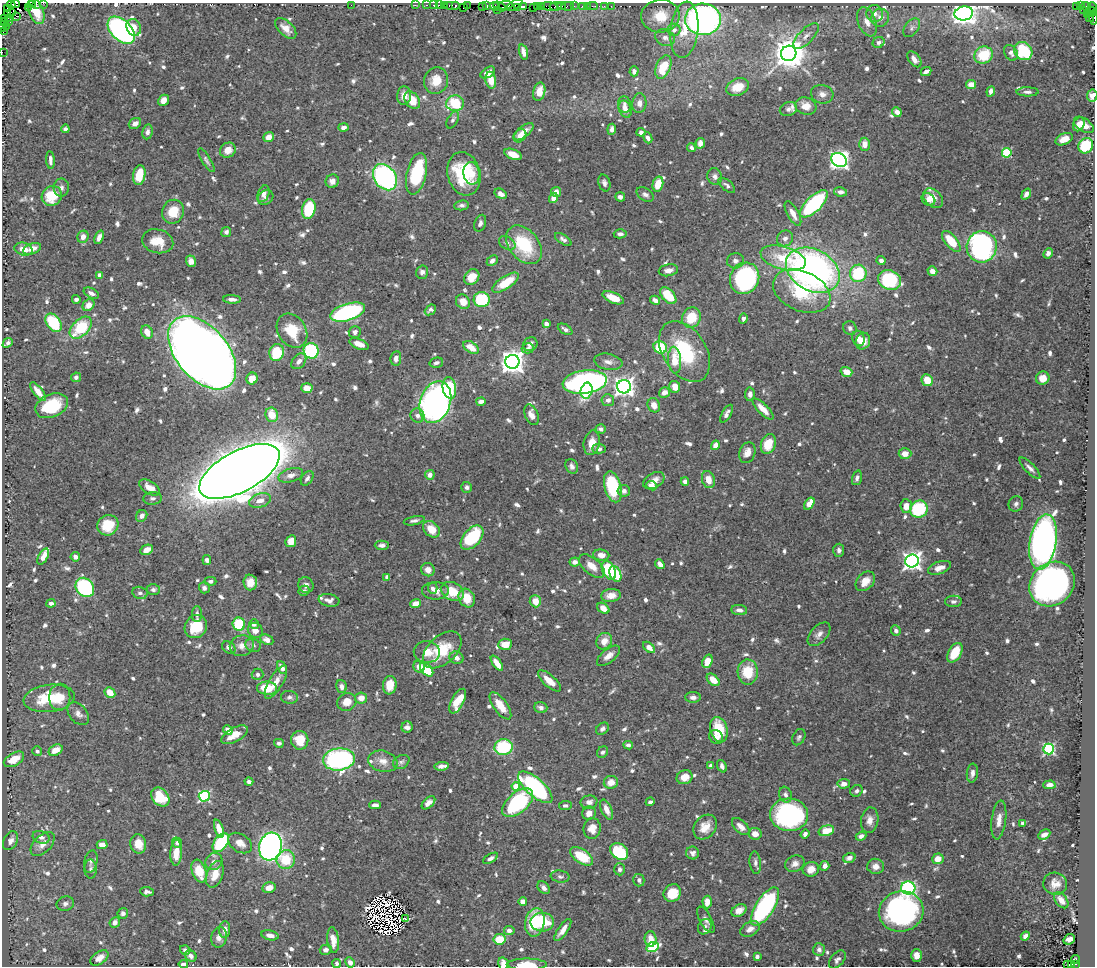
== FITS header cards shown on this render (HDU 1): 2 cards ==
NAXIS1  =                 1093
NAXIS2  =                  964

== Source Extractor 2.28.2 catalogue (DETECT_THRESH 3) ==
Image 1093 x 964 px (HDU 1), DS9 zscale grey, 1 PNG px = 1 image px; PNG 1097 x 968 px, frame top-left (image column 1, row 964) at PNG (2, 3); each listed source drawn as its Kron ellipse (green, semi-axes under 4 px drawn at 4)
Background 0.483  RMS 0.008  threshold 0.024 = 3 sigma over >= 5 px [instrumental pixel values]
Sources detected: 906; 4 with non-positive FLUX_AUTO (blend fragments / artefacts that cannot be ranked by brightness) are neither listed nor drawn; of the other 902, the 500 brightest by FLUX_AUTO listed and drawn (402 fainter detections omitted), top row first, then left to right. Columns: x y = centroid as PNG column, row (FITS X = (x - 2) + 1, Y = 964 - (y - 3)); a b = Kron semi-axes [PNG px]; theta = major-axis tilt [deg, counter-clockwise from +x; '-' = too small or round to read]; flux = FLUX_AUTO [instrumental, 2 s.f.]
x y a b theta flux
37 3 4 2 - 27
43 3 2 2 - 8.3
15 4 4 2 - 10
32 4 2 2 - 13
11 5 4 3 - 18
351 5 2 2 - 2.2
415 5 2 2 - 11
427 5 3 2 - 27
433 5 3 2 - 16
439 5 3 2 - 22
444 5 3 2 - 36
452 5 8 3 0 76
467 5 3 2 - 27
505 5 7 3 5 110
515 5 9 3 30 32
455 6 3 3 - 49
482 6 4 2 - 29
486 6 3 3 - 67
495 6 5 4 - 57
524 6 3 3 - 19
541 6 3 2 - 29
556 6 6 3 7 65
562 6 4 2 - 15
568 6 6 3 9 36
574 6 2 2 - 6.8
582 6 3 3 - 40
587 6 2 2 - 7
593 6 5 2 - 17
604 6 3 2 - 6
611 6 2 2 - 3.6
1076 6 3 3 - 42
1080 6 3 2 - 6.5
28 7 2 2 - 5.8
500 7 7 3 -26 100
517 7 3 3 - 23
534 7 3 2 - 9.5
538 7 3 3 - 31
550 7 8 3 -10 67
1086 7 5 3 - 23
1092 7 5 2 - 30
463 8 3 2 - 22
7 9 3 3 - 55
497 10 3 2 - 17
1084 10 3 2 - 5.5
36 11 13 7 -69 6.4
1091 12 5 3 - 26
11 13 3 3 - 22
964 13 9 7 10 470
1087 13 3 2 - 38
7 14 3 2 - 48
875 14 8 8 - 3.1
17 16 4 3 - 19
660 16 19 16 4 13
1094 17 7 2 89 48
10 18 2 2 - 8.3
880 18 9 9 - 3.6
1090 18 4 3 - 37
5 19 3 2 - 3.4
703 19 18 16 -1 210
8 21 3 2 - 7.2
4 22 4 2 - 12
867 22 15 9 -69 4.8
3 26 5 2 - 19
6 27 2 2 - 3.1
134 27 9 7 -66 5.3
286 28 13 7 -43 4.7
912 28 11 6 54 1.9
121 30 16 10 -44 150
674 30 6 6 - 2.5
684 30 28 14 83 16
4 32 4 2 - 16
806 36 16 7 46 3.6
665 38 10 8 -24 2.9
878 42 6 5 - 1.6
1023 51 10 8 -45 30
2 52 2 2 - 5.6
523 52 8 4 -73 3.5
789 53 8 7 - 1100
1011 53 8 6 -54 2.4
984 55 9 8 - 21
914 59 9 5 -52 2.9
663 67 12 7 68 17
634 71 5 4 - 2.6
926 71 5 3 - 2.1
488 73 8 5 34 4.7
491 80 8 5 -78 9.1
436 81 13 12 - 9.4
971 84 5 4 - 5.2
738 87 11 8 21 10
991 91 5 4 - 2.4
539 92 9 6 77 6.5
1028 92 11 4 -1 1.9
822 94 11 9 -15 3.3
404 96 9 7 85 4.8
1092 96 6 5 - 4.4
164 100 6 5 - 5
412 100 10 6 -53 11
455 103 9 8 - 24
639 103 10 7 85 3.1
624 104 8 6 -75 2.4
806 106 10 8 -17 6.2
625 109 9 6 -67 5.1
788 109 9 7 16 1.7
897 112 5 4 - 3.8
453 120 9 5 61 1.5
135 123 6 5 - 2.6
1079 124 7 5 62 5.5
1084 125 11 6 -34 8
344 127 5 4 - 2.4
65 129 4 4 - 2
612 129 5 4 - 2
147 132 7 5 80 2.1
524 132 12 5 39 5.2
641 132 4 4 - 2
520 136 7 5 46 5.1
269 137 5 4 - 5
648 138 6 4 -66 1.9
1064 139 9 5 23 5.7
700 143 5 4 - 3.1
865 144 6 5 - 5.1
1086 146 8 7 - 29
692 148 4 3 - 1.9
228 150 8 7 - 5.3
1007 153 5 5 - 33
513 154 9 5 -23 6.9
50 160 9 3 -85 2.2
206 160 14 4 -59 1.6
839 160 8 6 -34 290
471 173 11 8 -79 6.6
417 174 21 10 77 36
464 174 22 16 -75 33
139 175 10 6 81 16
715 176 8 7 - 2.5
385 177 14 10 -53 110
332 181 7 6 - 3
604 183 8 6 -73 2.2
658 184 7 5 77 10
727 185 10 5 -41 1.7
61 187 9 8 - 2.1
556 192 5 5 - 2.9
841 192 7 4 -11 2.4
263 194 9 5 68 2.8
501 194 6 4 -31 2.8
645 194 9 6 -31 2.3
1026 194 6 4 54 3
52 196 10 9 - 16
265 197 8 7 - 2.2
620 197 5 4 - 2.1
553 198 5 4 - 4.4
933 198 11 8 -45 8.1
928 200 7 6 - 2.3
814 204 17 7 45 68
462 205 7 5 7 1.6
309 209 10 6 77 22
173 212 12 11 - 12
793 214 14 5 -61 5.6
480 223 9 5 70 2.1
226 232 5 5 - 1.7
620 234 6 4 -2 1.9
83 237 6 5 - 3.1
99 237 7 4 68 2.9
785 238 8 7 - 2.7
563 239 9 4 -34 1.9
158 241 16 12 -15 11
951 241 12 6 -50 16
507 243 9 6 -34 1.9
524 245 22 15 -51 32
982 247 15 15 - 130
23 249 9 6 -15 6.9
32 249 9 5 21 5
1048 253 5 4 - 2.2
783 258 23 11 -15 17
191 261 6 5 - 3.8
492 261 6 4 43 2.4
735 261 8 7 - 2.2
881 261 4 4 - 2.3
668 270 10 6 10 3.4
813 270 28 20 -29 250
932 271 5 4 - 3.5
422 272 6 6 - 1.9
858 273 9 8 - 31
99 275 4 4 - 2.2
472 277 8 7 - 8.3
745 278 16 14 63 87
890 280 12 9 -22 45
506 283 15 6 33 14
802 291 30 19 -24 32
91 293 8 4 -27 2.2
668 296 10 6 -47 15
613 298 11 5 -23 8.5
76 299 4 4 - 2.1
232 299 9 4 -3 2.7
482 300 8 7 - 39
655 300 5 4 - 2.5
463 302 7 6 - 6
88 305 6 5 - 5.2
430 310 6 4 41 1.6
348 312 18 8 17 91
691 318 10 9 - 15
743 318 5 4 - 2.3
53 323 10 7 -53 30
546 324 4 4 - 2.3
81 328 13 8 44 26
850 328 7 6 - 1.7
565 329 8 4 -31 1.9
292 331 18 14 -57 20
147 332 7 5 -65 6.1
355 332 6 5 - 2.6
858 338 8 6 -71 5.1
863 341 8 7 - 5.1
8 343 6 4 43 1.5
359 344 10 5 -21 6.7
530 344 7 6 - 2.8
471 347 8 5 -33 7.7
660 347 7 6 - 23
528 348 6 5 - 1.8
311 351 8 7 - 70
684 351 33 21 -58 37
202 353 43 26 -50 1200
277 353 8 7 - 25
396 358 7 5 82 3.3
675 360 13 6 -86 9.9
299 361 9 6 49 2.7
512 362 7 7 - 540
608 362 14 8 -10 3.4
436 363 7 5 13 1.7
846 372 6 4 -18 6.4
76 377 5 4 - 1.6
1043 378 7 6 - 6.1
252 379 6 5 - 7.8
927 380 6 5 - 11
585 382 22 11 7 200
624 387 7 6 - 310
675 387 6 5 - 5.1
307 388 5 5 - 6.6
449 388 11 6 -79 21
586 390 8 6 78 14
38 392 11 4 -52 5.2
664 392 5 5 - 4.1
750 394 6 5 - 2.4
608 400 6 6 - 2.4
481 401 5 4 - 3
435 402 21 15 70 250
654 405 7 6 - 5.1
52 406 17 11 23 21
763 409 14 5 -46 6.2
727 414 10 4 60 2.1
272 415 7 6 - 11
531 415 11 6 -68 4.3
417 416 7 6 - 2.6
601 429 5 4 - 2.1
592 443 12 8 77 7.2
768 444 10 7 70 12
715 445 5 4 - 4.9
599 449 7 4 -1 2.2
747 453 11 7 71 4.7
905 454 6 5 - 4.8
572 466 8 6 -62 2
1030 468 14 5 -45 2.6
239 471 44 20 28 1900
291 475 12 6 17 3.3
430 475 5 4 - 3.4
307 478 8 5 55 1.9
857 478 7 4 73 1.8
708 480 9 6 -74 6.5
654 481 11 7 29 4.5
685 481 4 4 - 2.2
652 486 5 4 - 3.5
149 487 11 6 -31 5.3
467 487 5 5 - 1.6
613 487 16 8 -74 35
624 491 6 5 - 2.3
152 498 9 6 5 1.9
260 500 11 7 17 4.2
809 504 7 4 56 9.4
1016 504 8 7 - 1.8
906 506 7 5 -83 4.9
919 509 9 8 - 31
142 516 6 5 - 2.7
414 521 10 4 12 1.8
108 525 11 10 - 12
431 529 9 7 -43 8.8
472 538 14 8 48 44
291 541 6 5 - 5.8
1043 542 28 13 81 330
382 545 7 4 1 2.4
147 550 7 5 25 4.6
839 550 7 5 86 1.9
601 555 8 5 -6 4.9
43 557 9 4 61 4.8
75 557 5 4 - 2.4
207 560 5 3 - 1.9
912 561 7 6 - 300
575 562 5 4 - 2.7
660 564 5 4 - 3.2
592 566 15 8 -41 6.6
939 568 12 6 19 4.5
428 570 7 6 - 4.1
609 570 10 6 -64 31
615 574 8 5 -65 18
387 577 4 4 - 1.9
210 581 6 4 0 1.7
865 581 11 8 46 5.4
250 582 8 7 - 5.1
1052 584 24 21 40 230
306 585 8 7 - 2.6
85 587 10 8 -49 61
204 588 5 5 - 2.2
433 588 5 4 - 2.1
153 590 7 5 2 1.8
304 591 5 5 - 1.9
435 591 13 9 0 5.1
452 591 12 8 -24 15
140 593 8 6 -13 1.8
611 595 10 6 8 6.1
467 598 10 7 -62 11
329 600 10 6 -9 2.7
535 601 6 5 - 7.6
953 601 8 5 1 1.8
51 603 4 3 - 2.3
416 603 5 4 - 5.6
603 608 7 5 -39 4.5
739 610 8 5 -7 2.8
197 614 8 5 89 2
239 624 6 6 - 31
254 624 5 5 - 2.2
196 626 12 10 55 19
255 630 8 7 - 4.2
896 631 5 4 - 1.7
819 634 14 8 47 3.3
267 640 7 5 -25 3
604 641 9 7 50 5.8
505 644 7 5 5 7.5
253 645 8 6 -28 1.9
242 646 12 10 18 4.6
229 647 7 5 -34 2.7
649 647 7 4 -41 5.3
442 650 23 13 42 21
427 652 13 11 -7 6.8
955 653 11 6 60 15
609 656 14 6 39 3.8
456 658 7 6 - 3
707 661 7 5 69 7.7
497 663 9 4 -55 7.2
419 667 6 5 - 4.4
282 668 7 4 -62 2.9
427 669 8 5 -50 20
748 672 12 10 -88 17
258 674 6 6 - 1.7
713 680 7 5 -42 6.6
549 681 14 6 -41 6.3
276 682 19 7 60 6.5
390 685 9 7 82 7.9
341 687 6 5 - 2.4
267 688 10 6 -3 15
110 692 6 5 - 7.3
60 697 13 10 87 9.8
289 697 8 6 -6 1.6
693 697 8 5 0 2.2
49 698 25 13 7 24
361 698 6 5 - 5.3
458 701 13 6 62 14
347 702 10 8 24 6.4
500 706 16 7 -55 9.2
541 708 6 5 - 2.6
78 714 13 8 -49 3.4
407 727 6 5 - 2.2
602 729 7 5 38 1.7
719 729 13 8 -75 15
228 730 5 4 - 3.8
234 735 15 7 28 6.7
716 737 7 6 - 4.6
799 737 8 6 63 1.6
300 740 9 8 - 12
279 743 5 4 - 1.6
628 745 5 4 - 1.6
503 747 9 8 - 34
1049 749 5 5 - 77
56 750 7 5 28 7.5
37 751 5 4 - 1.9
602 752 6 5 - 1.8
14 759 11 6 30 8.4
339 759 16 11 6 140
383 761 15 10 -16 5.2
401 762 9 6 28 1.6
442 766 7 4 9 3
711 766 4 4 - 2
722 766 6 4 -68 2.1
972 773 9 5 85 2.7
685 777 8 7 - 6.1
249 782 4 3 - 1.7
611 782 7 6 - 6.1
844 784 6 5 - 4.4
1049 785 6 4 3 3.3
516 786 4 4 - 13
535 787 21 9 -41 100
857 791 6 5 - 1.6
785 795 8 6 -72 1.8
204 796 5 5 - 72
160 797 11 8 -47 22
589 802 8 6 8 3.1
650 802 4 3 - 1.7
428 803 8 5 42 3.1
518 803 18 10 40 51
375 805 6 4 1 2.9
565 806 6 4 5 1.6
607 810 11 5 -67 5.3
589 813 7 6 - 4.3
789 815 19 16 -4 95
870 820 13 8 81 4.1
999 820 19 7 83 4.7
1023 823 4 4 - 1.9
705 827 13 10 51 7
741 827 11 6 -44 3.9
592 828 10 8 82 5.7
219 829 9 4 -72 6.7
826 831 8 5 15 10
755 834 6 6 - 4.6
805 834 5 4 - 2.5
1044 834 6 4 27 2.4
861 836 5 4 - 2.5
41 837 9 6 -18 2.5
11 841 10 6 62 2.6
177 843 5 4 - 1.7
221 843 10 6 54 53
240 843 13 9 -34 5.2
43 844 14 8 45 4.6
138 844 9 8 - 8
102 845 5 4 - 4.2
270 846 14 11 74 340
619 851 10 7 -37 30
176 853 13 6 87 8.7
693 853 6 6 - 2.2
582 856 13 7 -34 18
490 858 8 4 29 1.9
849 858 6 5 - 2.8
938 859 6 5 - 6.2
286 860 9 9 - 16
91 861 11 6 78 2
214 861 9 8 - 3.2
755 863 11 5 -83 1.9
795 864 10 8 25 3
825 866 5 4 - 3.5
876 866 8 7 - 3.7
91 869 9 6 -89 1.8
619 869 6 5 - 1.6
811 869 8 7 - 5.2
199 871 12 7 -71 14
215 874 14 8 70 8.6
560 877 9 6 -9 1.6
639 880 6 5 - 2
1055 884 12 11 - 5
269 888 7 5 12 4.7
544 888 7 5 -49 2.6
908 888 7 6 - 96
147 892 7 4 -3 1.7
672 893 9 8 - 17
1061 900 9 5 -51 5.2
523 902 4 4 - 4.6
707 902 6 4 -89 6.4
65 904 9 7 20 2.1
765 906 22 9 58 94
739 910 8 6 30 3.9
901 911 22 20 14 140
123 913 5 5 - 1.9
405 919 2 2 - 7.2
706 920 15 6 -62 2.3
115 922 5 5 - 3.2
535 922 14 9 79 28
542 922 11 9 -1 23
705 927 8 6 59 1.9
750 929 10 7 28 3.4
225 930 8 5 87 3.3
509 930 5 4 - 2.1
563 930 13 5 55 4.6
270 935 9 5 -11 3.4
1025 936 5 4 - 3
219 937 10 8 76 3.6
500 939 6 5 - 12
651 939 8 6 -88 6.2
1069 939 6 5 - 3.1
333 940 13 5 -83 6.6
652 947 6 5 - 43
185 950 5 4 - 1.7
326 950 6 5 - 2.4
819 950 6 6 - 2.6
916 955 6 5 - 4
191 956 6 5 - 2.5
757 957 4 3 - 1.7
99 958 10 6 35 4
837 959 10 6 49 2.4
1075 959 4 3 - 61
350 962 5 4 - 3.1
183 964 5 3 - 2.3
337 964 4 3 - 2
503 964 6 5 - 4.2
527 964 20 6 0 8.1
1075 964 4 3 - 130
1067 965 3 2 - 28
1071 965 3 3 - 140
At the frame edge (FLAGS 8, measured only in part): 16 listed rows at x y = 37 3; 43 3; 15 4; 32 4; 11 5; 1094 17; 3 26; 4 32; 2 52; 1092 96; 183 964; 337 964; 503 964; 527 964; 1067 965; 1071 965
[402 fainter detections neither listed nor drawn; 4 non-positive-flux detections neither listed nor drawn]